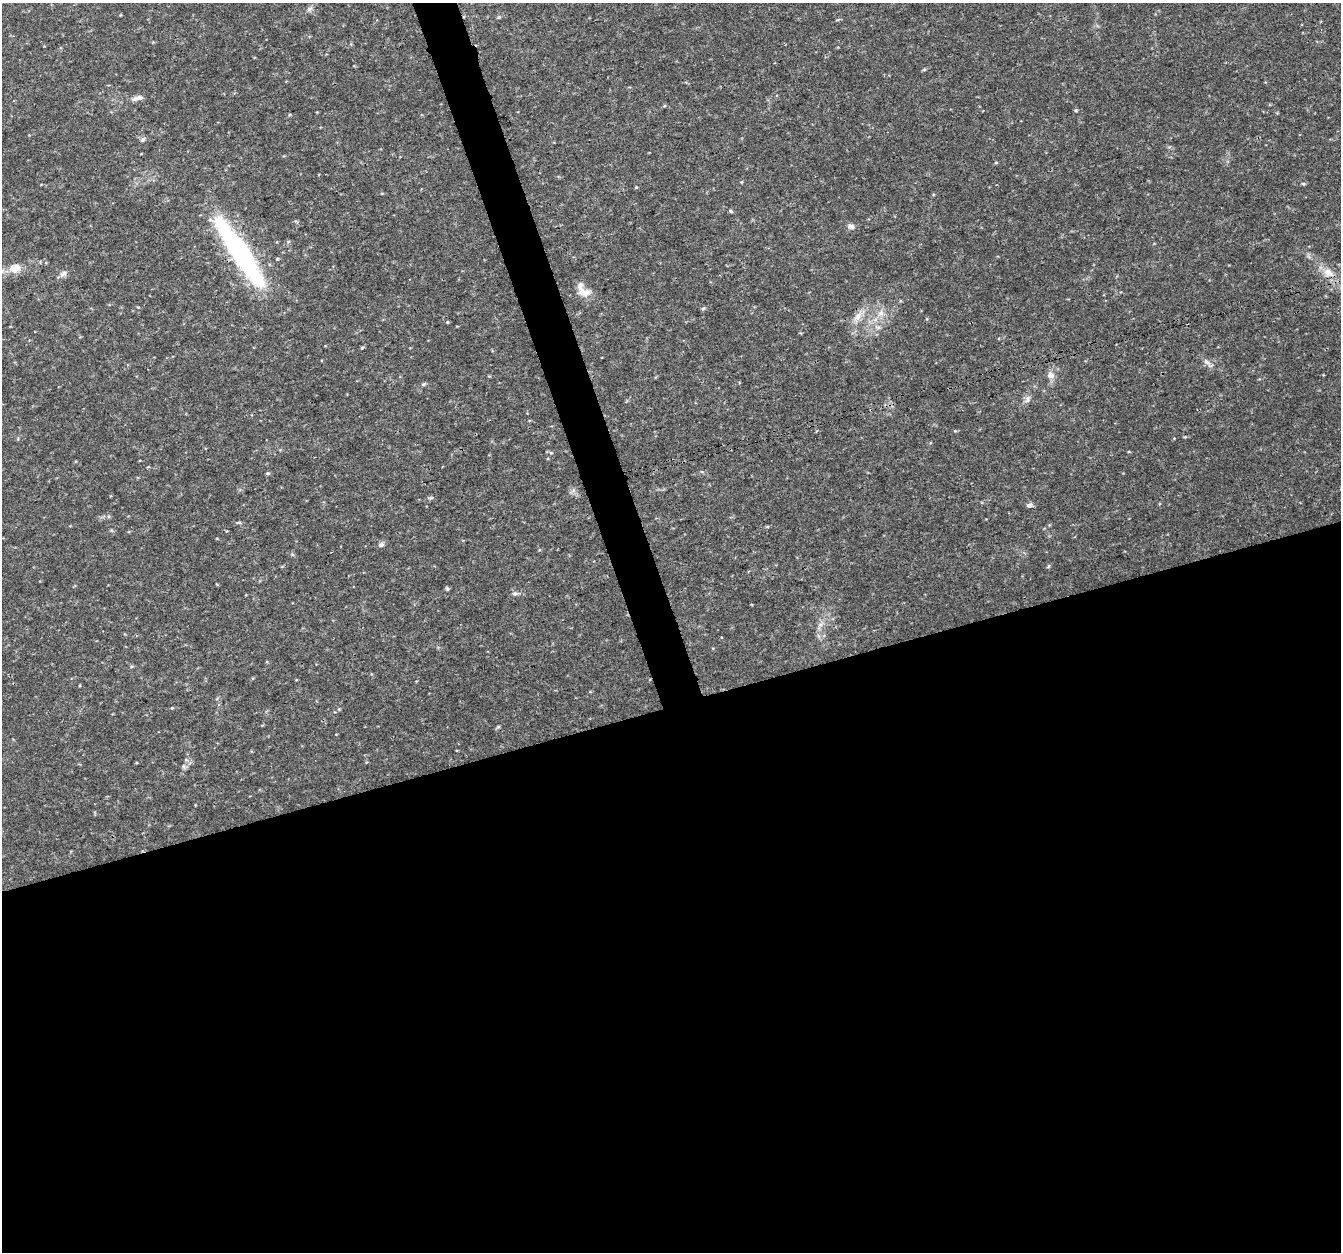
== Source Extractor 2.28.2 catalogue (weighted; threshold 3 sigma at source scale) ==
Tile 15 of 4 x 4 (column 3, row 4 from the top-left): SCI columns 2683-4021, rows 119-1368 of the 5362 x 5182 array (HDU 1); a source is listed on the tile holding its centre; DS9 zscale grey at full resolution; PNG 1343 x 1254 px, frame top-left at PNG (2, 3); no overlay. Shown black and unused: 46% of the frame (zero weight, under 3 of 4 exposures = <1% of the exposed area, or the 3 px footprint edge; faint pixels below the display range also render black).
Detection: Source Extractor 2.28.2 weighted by HDU 2 'WHT'; one run over the whole footprint, this tile lists its part. Background 0.0314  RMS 0.0037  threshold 0.0167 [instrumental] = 3 sigma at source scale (4.5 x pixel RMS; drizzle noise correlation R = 1.50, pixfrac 1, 0.0396/0.0396 arcsec/px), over >= 5 px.
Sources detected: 34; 1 inside a brighter listed object's ellipse — not listed separately; the other 33 listed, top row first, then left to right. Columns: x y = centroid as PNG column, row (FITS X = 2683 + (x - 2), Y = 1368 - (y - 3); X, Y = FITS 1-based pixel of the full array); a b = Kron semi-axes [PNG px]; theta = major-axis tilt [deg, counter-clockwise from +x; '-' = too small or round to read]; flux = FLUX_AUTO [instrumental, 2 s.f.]
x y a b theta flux
310 9 8 5 45 0.91
499 17 5 5 - 0.45
924 69 6 4 2 0.41
137 98 13 6 12 1.9
143 139 7 6 - 0.9
996 163 5 3 - 0.34
1303 184 6 4 -1 0.43
730 211 6 4 -28 0.54
851 226 9 7 -3 1.4
239 252 94 18 -56 63
17 267 14 10 -23 3.1
1328 272 15 11 -37 4.2
63 274 12 6 40 1.4
583 292 20 11 -22 4.1
703 308 6 4 3 0.49
881 313 9 8 - 1.9
858 317 13 8 73 2.8
447 322 5 3 - 0.31
362 347 5 3 - 0.47
1207 362 10 5 -27 1.3
1050 375 9 8 - 2.1
423 384 6 4 1 0.54
1027 399 11 5 77 1.3
551 453 6 4 -18 0.47
268 473 5 4 - 0.52
1029 505 7 6 - 1.1
381 544 8 6 16 0.99
1049 566 6 4 69 0.43
447 589 5 4 - 0.59
515 593 9 5 7 0.87
172 708 4 3 - 0.31
498 727 6 4 2 0.44
183 766 7 4 -90 0.68
Overlapping masked pixels (flux is a lower limit): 1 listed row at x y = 239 252
Unlisted compact peaks at least as high as the median listed source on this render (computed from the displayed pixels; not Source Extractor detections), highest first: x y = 1076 110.